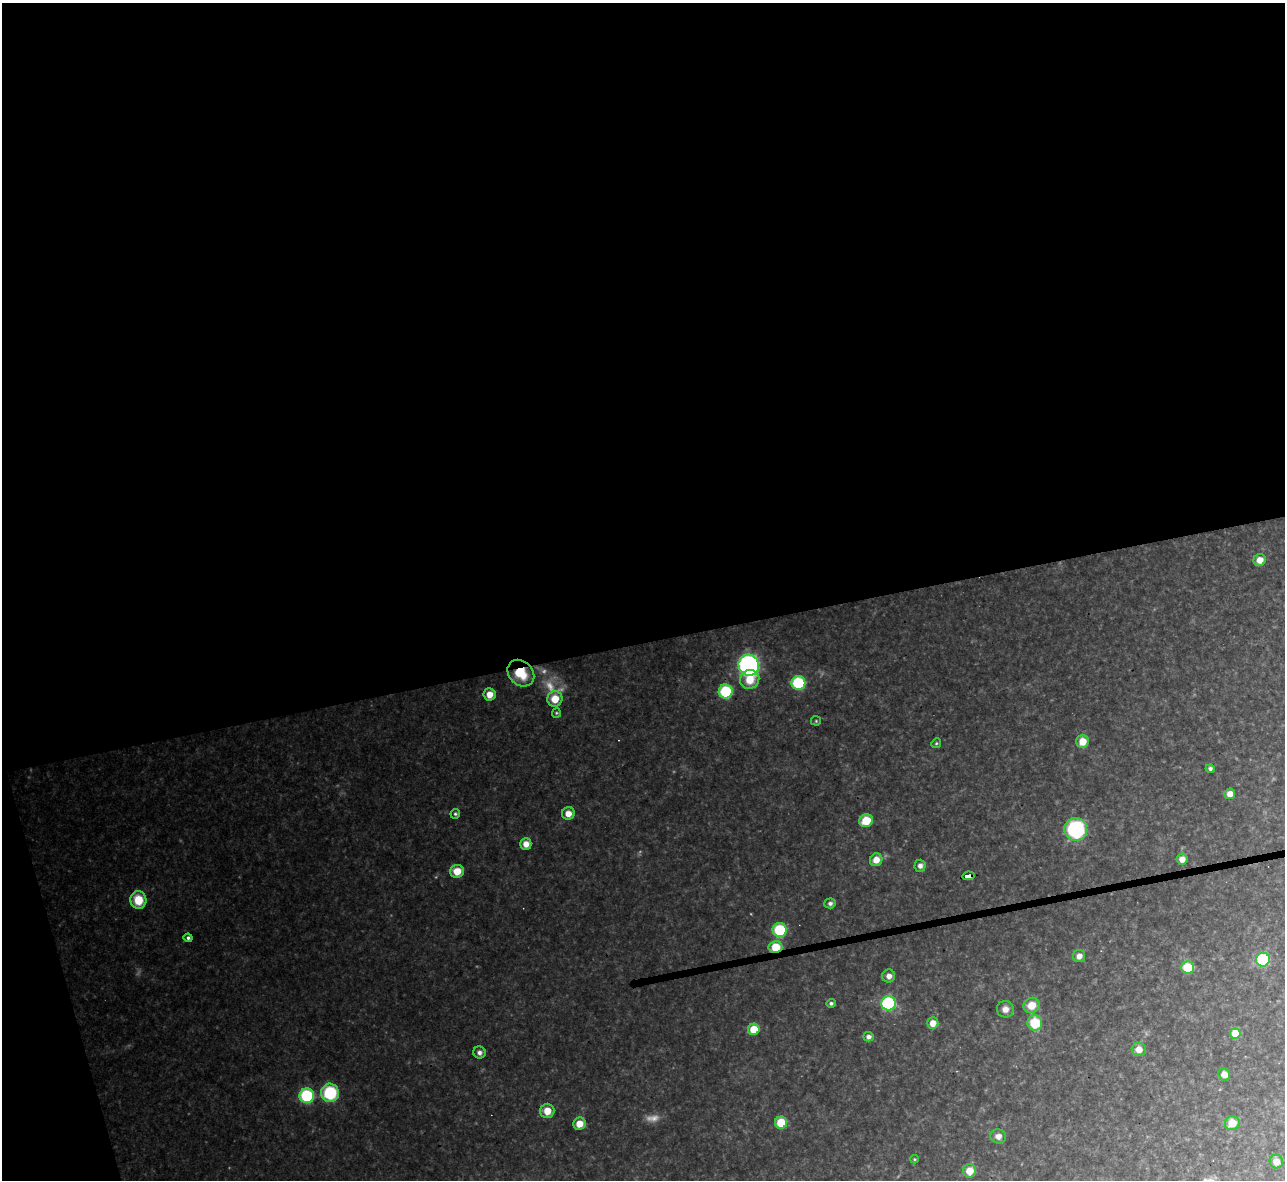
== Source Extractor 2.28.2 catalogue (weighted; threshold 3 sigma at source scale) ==
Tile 1 of 4 x 4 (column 1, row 1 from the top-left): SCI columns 1-1283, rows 3678-4855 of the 5133 x 5115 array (HDU 1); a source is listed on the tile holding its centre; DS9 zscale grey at full resolution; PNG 1287 x 1182 px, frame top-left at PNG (2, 3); each listed source drawn as its Kron ellipse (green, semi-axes under 4 px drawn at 4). Shown black and unused: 56% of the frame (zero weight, under 3 of 4 exposures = <1% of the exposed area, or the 3 px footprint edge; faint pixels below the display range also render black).
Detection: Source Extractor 2.28.2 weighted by HDU 2 'WHT'; one run over the whole footprint, this tile lists its part. Background 0.334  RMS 0.02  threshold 0.0884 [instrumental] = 3 sigma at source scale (4.5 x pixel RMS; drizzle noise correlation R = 1.50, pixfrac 1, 0.05/0.05 arcsec/px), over >= 5 px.
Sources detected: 59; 4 too faint to see at this stretch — neither listed nor drawn; the other 55 listed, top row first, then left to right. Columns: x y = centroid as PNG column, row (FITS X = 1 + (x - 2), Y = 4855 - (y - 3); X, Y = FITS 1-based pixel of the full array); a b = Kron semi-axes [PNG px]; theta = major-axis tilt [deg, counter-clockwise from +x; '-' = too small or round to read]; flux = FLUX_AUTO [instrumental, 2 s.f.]
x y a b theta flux
1260 560 6 6 - 19
749 665 10 10 - 480
521 673 15 12 -44 56
750 679 10 9 - 34
798 683 7 7 - 120
726 691 7 7 - 110
490 694 6 6 - 20
555 699 8 7 - 35
556 713 5 4 - 2.4
816 721 5 5 - 2.4
1082 741 6 6 - 28
936 743 5 4 - 2.7
1210 768 4 4 - 4.7
1230 794 5 5 - 14
568 813 6 6 - 17
455 814 5 4 - 3.4
866 821 7 6 - 46
1076 829 11 11 - 200
526 844 6 5 - 17
1182 859 5 5 - 14
876 860 6 6 - 19
920 866 6 5 - 7.6
457 871 7 6 - 31
968 876 6 4 8 97
138 900 9 8 - 51
830 903 6 5 - 5.8
780 930 7 7 - 100
188 938 4 4 - 4.6
775 947 7 6 - 46
1079 956 6 6 - 12
1263 960 7 7 - 110
1188 967 6 6 - 56
889 976 6 6 - 12
831 1003 5 4 - 3.9
889 1003 7 7 - 200
1031 1005 8 7 - 28
1005 1009 8 8 - 11
933 1023 6 5 - 19
1035 1023 7 7 - 59
754 1029 6 5 - 44
1235 1033 5 5 - 58
868 1037 5 4 - 7.9
1139 1049 7 6 - 17
479 1052 6 6 - 7.4
1224 1074 6 5 - 15
330 1093 9 9 - 110
307 1096 7 7 - 150
547 1111 7 7 - 27
781 1123 6 6 - 61
1232 1123 7 7 - 27
579 1124 6 6 - 25
998 1136 8 7 - 11
914 1159 4 4 - 2.1
1276 1161 7 6 - 17
970 1171 7 6 - 29
Overlapping masked pixels (flux is a lower limit): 3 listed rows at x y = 521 673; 968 876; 775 947